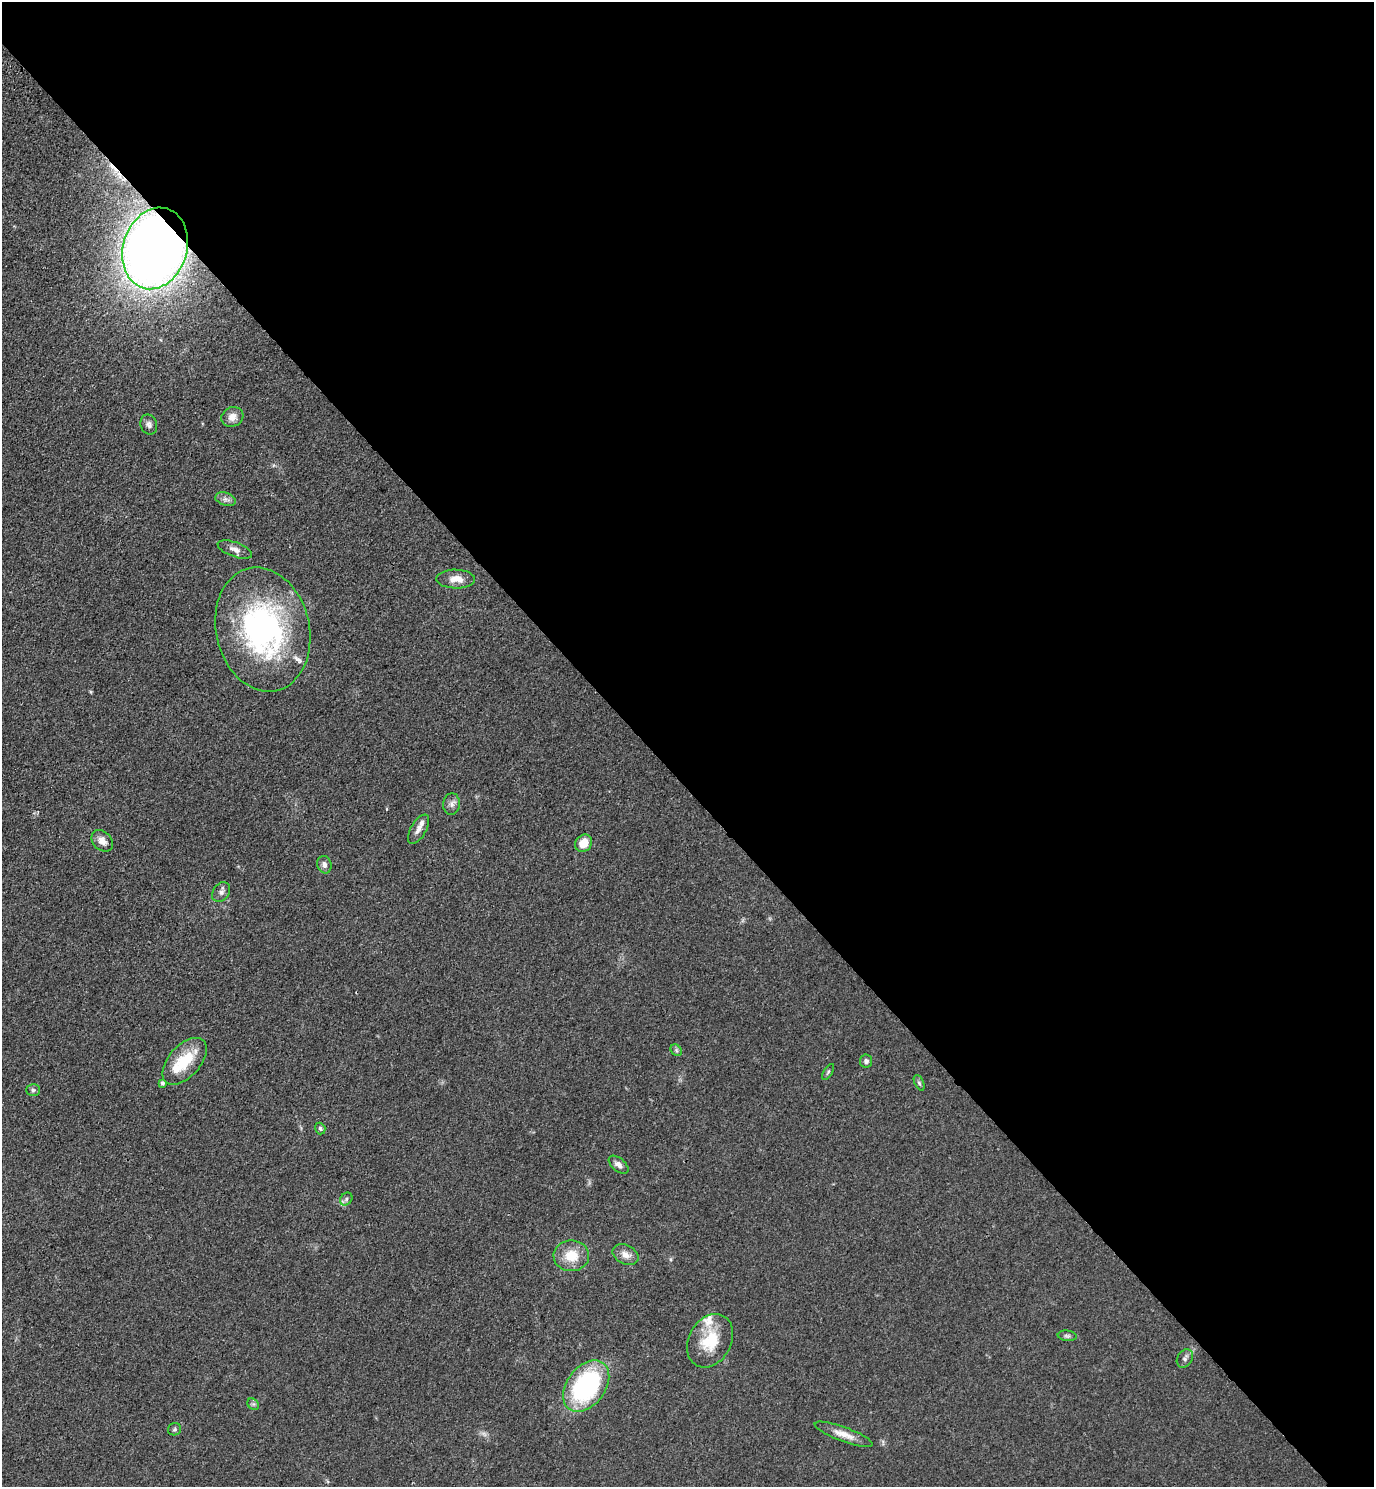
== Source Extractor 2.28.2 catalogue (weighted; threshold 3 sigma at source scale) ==
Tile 8 of 4 x 4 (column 4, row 2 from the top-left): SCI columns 4499-5870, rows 3058-4542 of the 6111 x 6115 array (HDU 1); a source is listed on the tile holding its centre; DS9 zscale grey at full resolution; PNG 1376 x 1489 px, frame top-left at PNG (2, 2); each listed source drawn as its Kron ellipse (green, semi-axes under 4 px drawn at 4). Shown black and unused: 53% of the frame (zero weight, under 3 of 4 exposures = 6% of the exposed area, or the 3 px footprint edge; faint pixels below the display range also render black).
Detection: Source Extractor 2.28.2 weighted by HDU 2 'WHT'; one run over the whole footprint, this tile lists its part. Background 0.0752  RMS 0.0062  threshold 0.0277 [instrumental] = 3 sigma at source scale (4.5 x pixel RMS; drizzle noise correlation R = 1.50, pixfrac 1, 0.05/0.05 arcsec/px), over >= 5 px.
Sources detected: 38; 1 too faint to see at this stretch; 1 cosmic-ray / hot-pixel residue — neither listed nor drawn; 4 inside a brighter listed object's ellipse — not listed separately; the other 32 listed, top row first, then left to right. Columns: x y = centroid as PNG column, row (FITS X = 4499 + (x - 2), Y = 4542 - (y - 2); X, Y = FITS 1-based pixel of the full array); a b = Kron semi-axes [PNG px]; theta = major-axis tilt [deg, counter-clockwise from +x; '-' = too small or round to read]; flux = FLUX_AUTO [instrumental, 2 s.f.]
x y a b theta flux
155 248 41 32 72 680
232 417 11 9 26 4.5
149 425 10 8 -69 2.6
226 499 10 6 -17 2.3
235 549 18 7 -20 3.7
456 579 19 9 -2 7
263 630 63 47 -77 140
452 804 11 8 84 2.9
418 829 16 7 60 3.8
102 841 12 9 -44 4.4
584 843 9 8 - 8.8
324 865 9 7 -76 2.8
221 892 11 8 56 2.5
676 1050 6 5 - 1.1
185 1061 28 16 48 22
866 1061 6 6 - 1.7
828 1072 9 3 58 1
162 1083 4 3 - 1.3
919 1083 8 4 -65 1.1
33 1090 7 6 - 1.3
320 1128 6 5 - 1.3
619 1165 11 6 -40 2.9
346 1199 7 5 49 1.5
626 1255 14 9 -26 4.6
571 1256 18 15 2 13
1067 1336 9 5 -5 1.4
710 1341 28 21 61 22
1185 1358 10 7 58 2.1
586 1386 28 19 53 87
253 1404 6 5 - 1.2
174 1429 7 6 - 1.1
844 1434 31 7 -20 6.8
Overlapping masked pixels (flux is a lower limit): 1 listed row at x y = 155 248